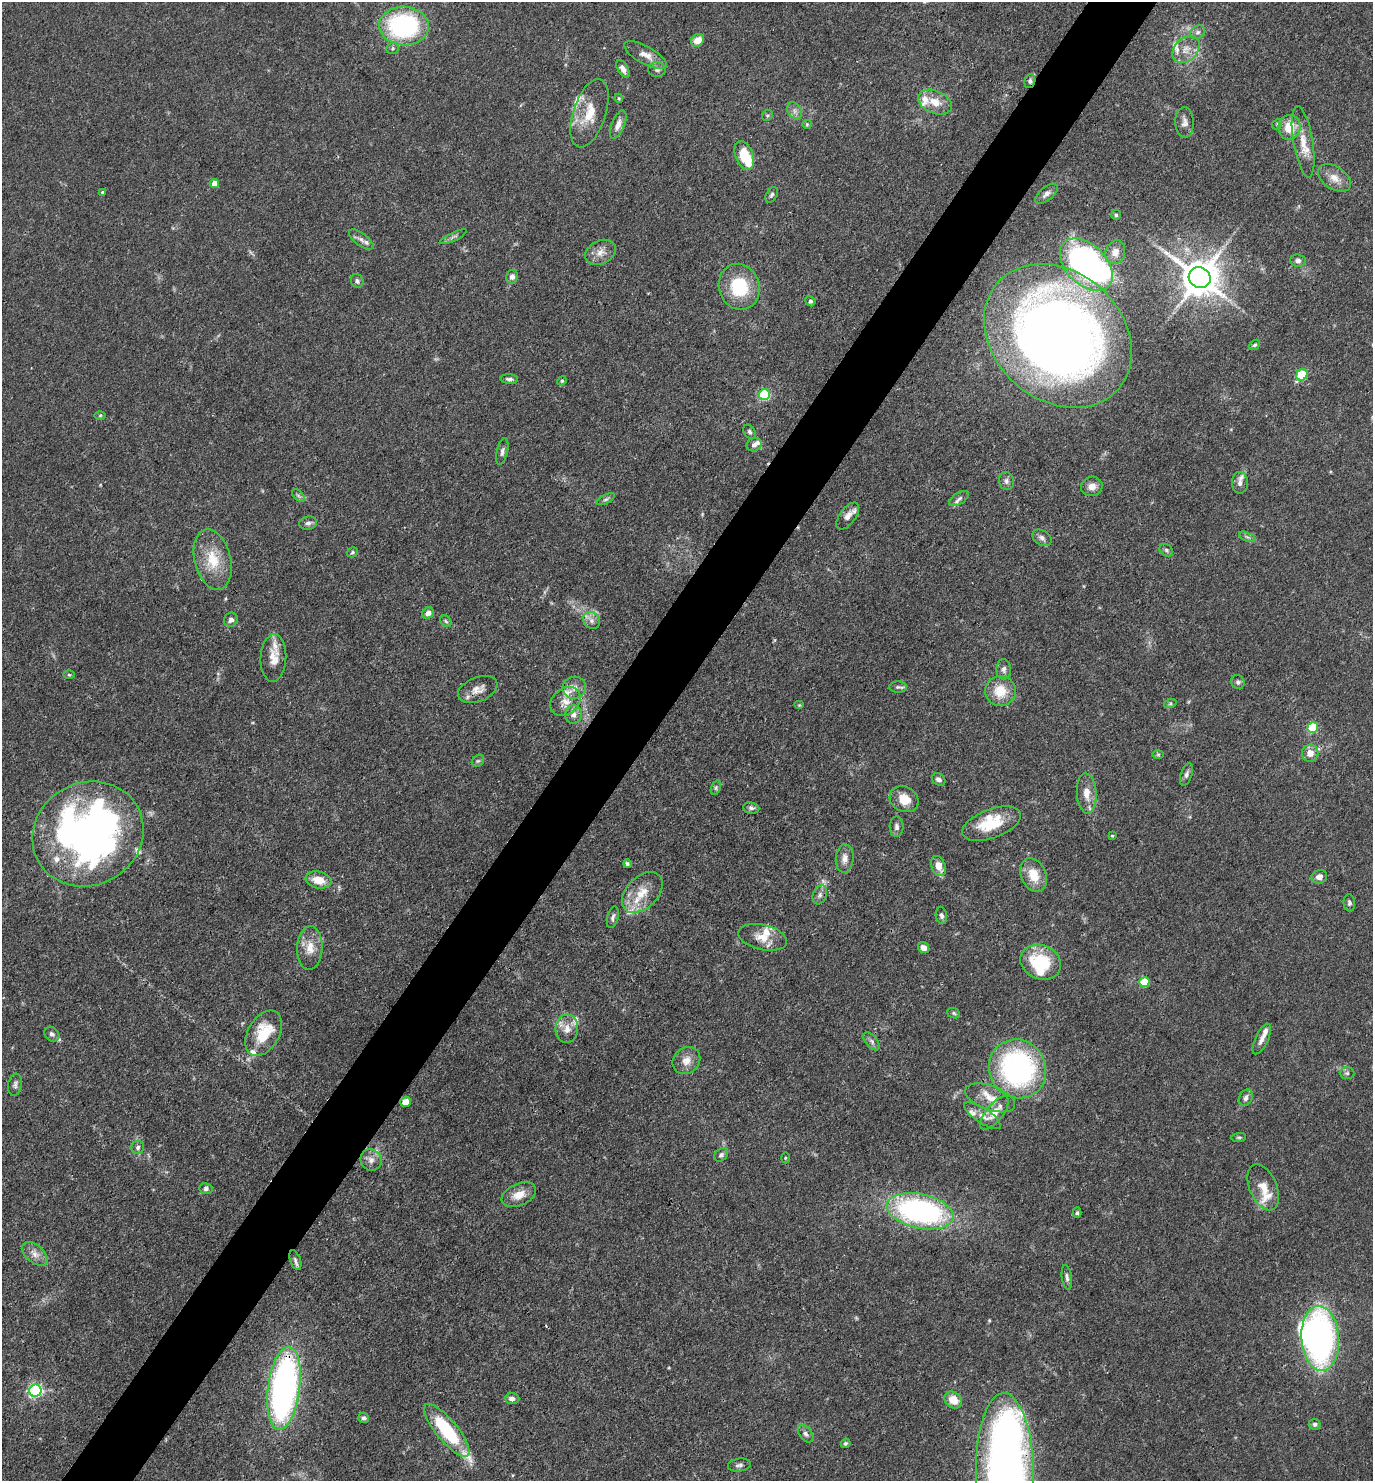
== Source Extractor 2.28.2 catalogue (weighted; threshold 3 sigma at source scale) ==
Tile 7 of 4 x 4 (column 3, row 2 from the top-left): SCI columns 2891-4261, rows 2961-4439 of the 5923 x 5919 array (HDU 1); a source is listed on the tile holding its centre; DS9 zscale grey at full resolution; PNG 1375 x 1483 px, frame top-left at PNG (2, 2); each listed source drawn as its Kron ellipse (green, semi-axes under 4 px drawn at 4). Shown black and unused: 5% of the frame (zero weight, under 3 of 4 exposures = <1% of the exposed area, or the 3 px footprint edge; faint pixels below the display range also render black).
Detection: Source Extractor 2.28.2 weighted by HDU 2 'WHT'; one run over the whole footprint, this tile lists its part. Background 0.112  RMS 0.0043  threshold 0.0194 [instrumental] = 3 sigma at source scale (4.5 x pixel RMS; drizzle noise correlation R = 1.50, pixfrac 1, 0.05/0.05 arcsec/px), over >= 5 px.
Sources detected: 173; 1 too faint to see at this stretch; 6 inside a brighter object's white glare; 1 cosmic-ray / hot-pixel residue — neither listed nor drawn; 18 inside a brighter listed object's ellipse — not listed separately; the other 147 listed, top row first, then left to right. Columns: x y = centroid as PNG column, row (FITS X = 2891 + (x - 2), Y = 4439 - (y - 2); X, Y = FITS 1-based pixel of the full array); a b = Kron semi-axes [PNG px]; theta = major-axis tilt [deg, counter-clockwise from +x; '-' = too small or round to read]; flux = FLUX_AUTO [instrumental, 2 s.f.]
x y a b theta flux
404 26 25 19 -3 62
1198 32 8 6 32 1.3
697 40 7 6 - 5.2
393 48 6 5 - 0.91
1186 49 15 11 43 5.2
645 55 24 8 -29 4.6
623 69 9 5 -56 2.3
657 70 8 7 - 1.4
1030 81 7 5 73 1.1
619 98 4 4 - 0.44
935 102 18 11 -23 6.6
794 111 9 6 -57 1.8
589 113 35 16 71 12
767 115 6 5 - 0.65
1185 122 15 9 -87 2.5
618 124 15 6 68 3.1
807 124 5 4 - 0.47
1277 124 5 4 - 0.59
1289 127 12 11 - 9.6
1303 142 36 9 -80 8.3
744 156 15 9 -68 14
1334 178 18 11 -32 4.8
215 183 4 4 - 5.9
103 192 4 3 - 0.56
1047 194 13 6 40 2.2
772 195 8 5 59 0.96
1116 215 5 4 - 0.83
453 237 15 4 25 1.2
361 239 14 6 -37 2.2
600 252 16 11 28 4.1
1115 252 12 9 71 3.1
1298 261 8 6 -5 1.5
1086 265 31 20 -45 130
512 277 7 6 - 1.8
1200 278 11 10 - 1200
357 281 7 6 - 1.3
739 287 23 20 -71 22
810 301 5 4 - 0.81
1058 336 80 64 -41 390
1255 345 6 4 38 0.68
1302 375 6 5 - 23
509 379 9 4 -4 1.3
562 381 5 4 - 0.53
764 395 5 5 - 42
100 415 6 4 1 0.51
750 432 7 5 -57 1
754 445 8 6 20 1.5
502 452 14 5 77 1.5
1006 481 9 7 -78 1.6
1240 483 11 8 -87 2.1
1092 486 10 9 - 3.3
298 496 8 4 -44 0.95
959 498 11 5 31 1.5
606 499 10 4 26 0.97
848 516 16 8 53 3.3
308 523 9 6 9 1.6
1247 537 9 4 -22 0.96
1042 538 10 7 -34 1.7
1166 550 7 6 - 1.1
353 552 6 4 34 0.72
213 560 31 18 -76 13
428 613 6 5 - 2.2
231 620 7 7 - 1.7
591 620 9 8 - 2.3
446 621 6 5 - 0.76
273 658 24 13 87 5.9
1004 669 10 7 90 1.8
69 675 6 3 -1 0.51
1238 682 7 6 - 1.1
898 687 9 5 0 1.1
574 688 12 11 - 3.5
478 689 21 12 21 4.5
1000 691 15 15 - 9.8
565 702 16 13 42 5.4
1170 704 6 4 19 0.72
799 705 5 4 - 0.48
573 714 9 8 - 2.4
1313 728 5 5 - 28
1310 753 8 8 - 4.2
1158 754 6 4 0 0.53
478 761 6 5 - 0.83
1187 774 11 5 72 1.4
939 779 7 5 -34 1.4
716 788 7 4 71 0.86
1087 793 20 10 -86 5.8
904 799 15 12 -27 6.9
751 808 8 5 -8 1.2
991 824 31 14 20 15
897 827 10 7 -89 1.6
88 834 57 51 29 250
1112 836 4 3 - 0.47
845 858 14 9 86 3.3
627 864 4 3 - 0.8
938 866 10 7 -69 4.9
1034 875 18 12 -67 8.4
1319 877 8 6 17 2.5
318 880 13 8 -13 7.1
642 892 24 15 45 10
820 895 10 6 69 1.5
1349 903 8 5 -85 1.1
941 916 8 5 -82 1.3
613 917 11 5 75 1.3
763 937 25 12 -13 7.2
310 948 22 12 88 6.5
924 948 6 5 - 3.1
1041 962 21 17 -22 23
1144 982 5 5 - 17
954 1013 6 5 - 0.7
567 1029 14 11 85 4.5
264 1033 25 15 60 16
52 1034 8 6 -41 1.4
1262 1039 16 6 65 2.5
872 1041 10 5 -50 1.3
686 1061 15 13 41 4.6
1018 1069 30 28 -57 96
1347 1073 7 6 - 1
15 1085 11 6 80 1.5
990 1098 26 12 -20 7.6
1246 1098 8 6 63 1.7
405 1102 5 5 - 5.4
994 1113 20 8 52 6.2
982 1116 21 7 -34 3.7
1239 1137 7 4 4 0.68
138 1147 7 6 - 1.2
721 1155 8 5 41 1.2
785 1158 5 3 - 0.42
371 1160 11 10 - 2.9
1263 1187 24 13 -67 6.5
206 1189 6 5 - 1.2
519 1195 18 11 23 5.9
920 1211 34 17 -12 100
1077 1213 5 4 - 0.81
35 1254 15 9 -40 3.4
295 1260 10 5 -70 1.3
1067 1277 12 5 -82 1.4
1320 1338 32 19 -86 150
284 1388 42 16 83 170
35 1391 6 6 - 98
512 1398 7 5 -3 1.6
953 1400 9 7 -39 6.3
364 1418 5 5 - 1
1315 1424 6 5 - 1.2
447 1430 33 10 -51 32
806 1434 10 6 -51 1.5
846 1443 5 4 - 0.74
739 1465 11 6 7 1.5
1005 1473 80 29 -89 330
Overlapping masked pixels (flux is a lower limit): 5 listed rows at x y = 1030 81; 478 689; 88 834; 284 1388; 1005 1473
Isophote crosses this tile's border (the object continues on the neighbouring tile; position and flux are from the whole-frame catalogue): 1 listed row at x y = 1005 1473